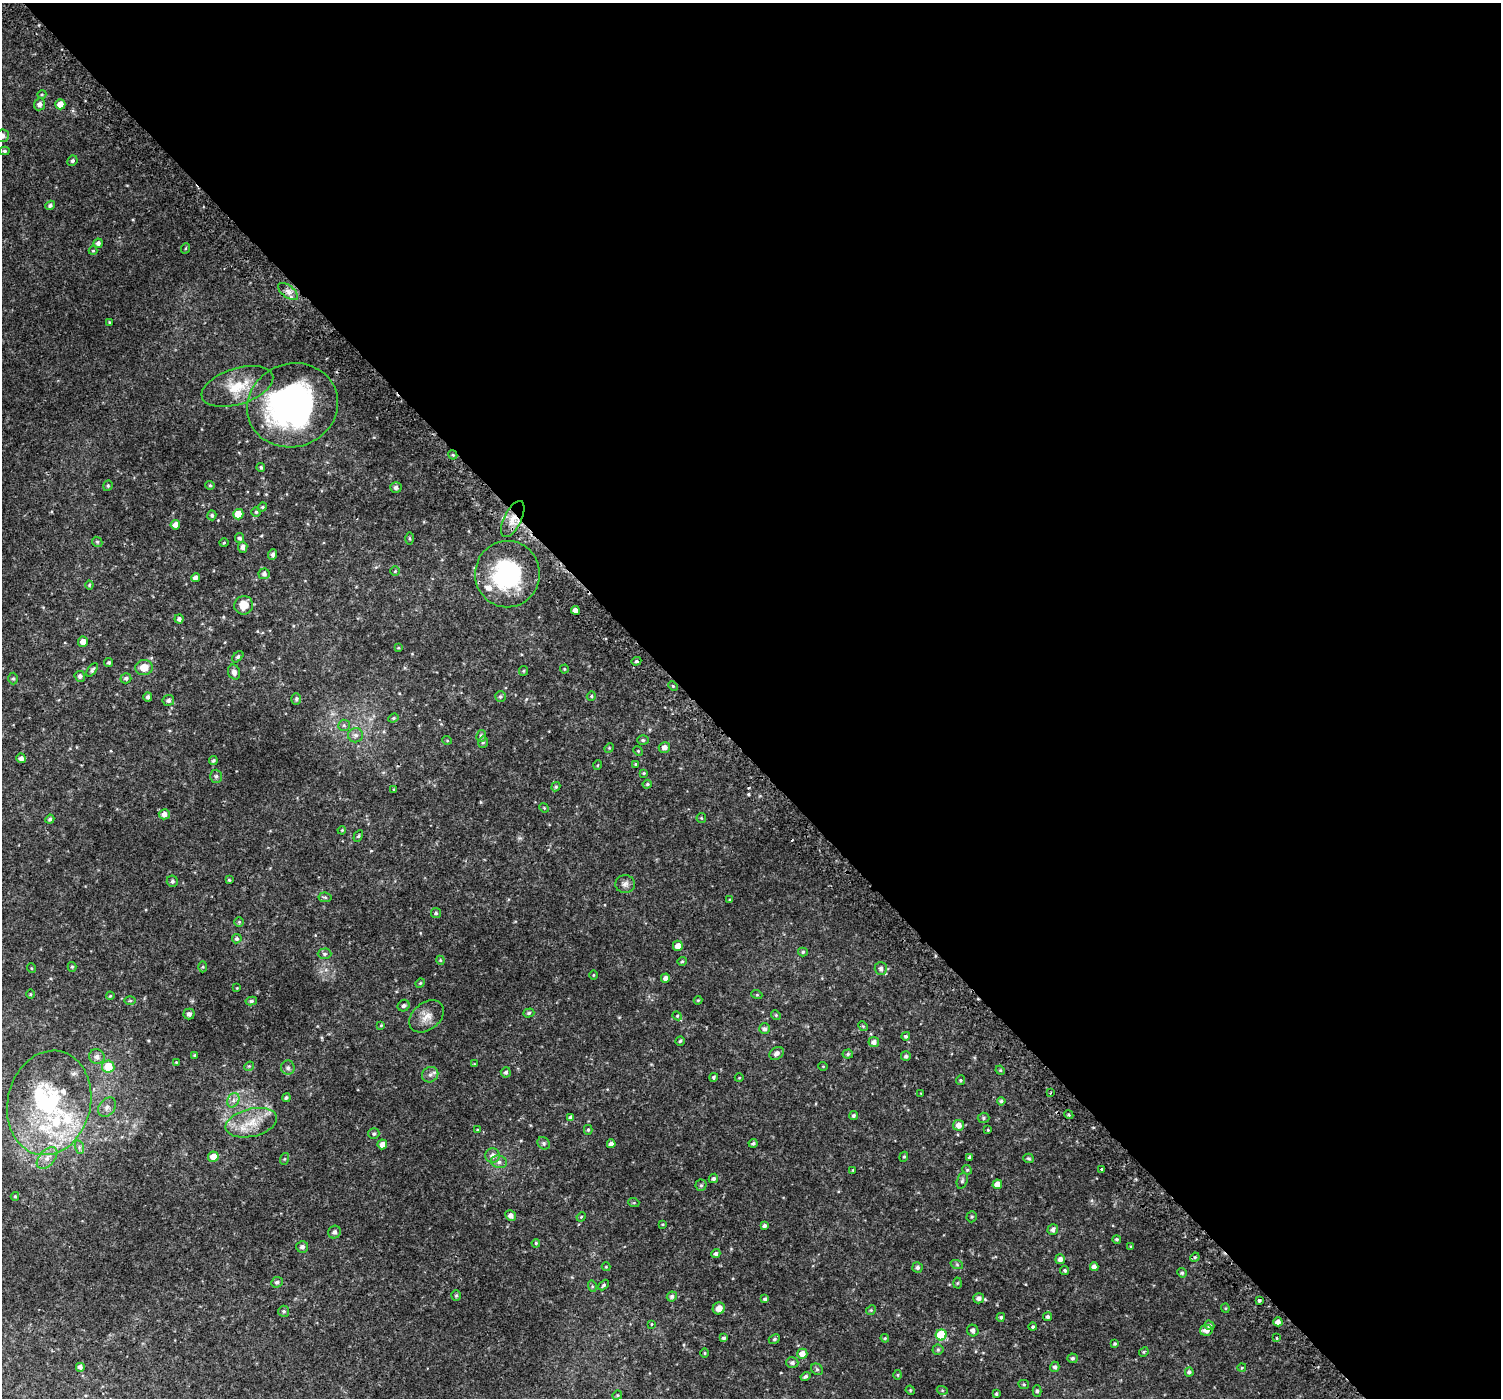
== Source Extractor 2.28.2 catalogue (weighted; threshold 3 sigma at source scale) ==
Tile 8 of 4 x 4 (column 4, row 2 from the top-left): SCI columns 4558-6056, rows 3004-4399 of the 6106 x 6071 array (HDU 1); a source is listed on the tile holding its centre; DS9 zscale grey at full resolution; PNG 1503 x 1400 px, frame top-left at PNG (2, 3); each listed source drawn as its Kron ellipse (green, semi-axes under 4 px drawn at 4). Shown black and unused: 54% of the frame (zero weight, under 2 of 3 exposures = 3% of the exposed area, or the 3 px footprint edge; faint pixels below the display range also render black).
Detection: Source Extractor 2.28.2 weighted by HDU 2 'WHT'; one run over the whole footprint, this tile lists its part. Background 0.0101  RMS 0.0049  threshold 0.0222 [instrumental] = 3 sigma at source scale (4.5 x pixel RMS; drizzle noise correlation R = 1.50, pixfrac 1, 0.0396/0.0396 arcsec/px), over >= 5 px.
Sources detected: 254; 1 inside a brighter object's white glare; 2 cosmic-ray / hot-pixel residue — neither listed nor drawn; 7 inside a brighter listed object's ellipse — not listed separately; the other 244 listed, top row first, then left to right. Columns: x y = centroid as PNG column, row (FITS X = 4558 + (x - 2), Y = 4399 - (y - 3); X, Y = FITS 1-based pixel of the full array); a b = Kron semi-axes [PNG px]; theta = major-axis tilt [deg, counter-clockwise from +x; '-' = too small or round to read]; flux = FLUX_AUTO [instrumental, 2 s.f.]
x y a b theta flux
42 94 4 3 - 0.38
39 104 6 5 - 1.8
60 104 5 5 - 4
2 136 7 6 - 2
5 151 5 4 - 0.74
72 161 5 5 - 0.98
50 205 5 4 - 1.1
98 243 5 4 - 1.4
186 248 5 3 - 0.49
93 251 4 4 - 0.42
288 291 12 6 -37 2.2
110 322 4 3 - 0.39
237 386 37 18 17 14
292 405 46 41 20 130
453 455 5 3 - 0.59
261 467 4 4 - 0.75
210 485 4 4 - 0.53
108 486 5 4 - 0.64
396 487 5 5 - 1.5
262 507 5 4 - 0.55
256 512 4 4 - 0.62
238 514 5 5 - 9.4
212 515 5 4 - 0.72
513 519 20 8 64 5.5
175 525 5 4 - 2.9
239 538 5 4 - 1.1
409 538 6 3 -89 0.51
97 542 5 4 - 0.74
224 543 4 3 - 0.37
243 547 6 4 79 1.6
273 555 5 4 - 1.3
395 571 4 4 - 0.48
264 574 5 5 - 1.3
507 574 33 32 - 45
195 578 4 4 - 1.7
89 585 4 4 - 0.51
244 605 9 9 - 6.7
575 610 4 4 - 2.5
179 619 4 4 - 1.4
83 642 5 5 - 3.1
398 648 4 3 - 0.44
238 657 7 4 45 0.83
636 661 5 4 - 0.63
109 663 4 4 - 0.71
144 668 9 7 7 5.3
564 669 4 4 - 0.44
92 670 8 4 52 1
523 671 5 4 - 0.54
234 672 8 6 -67 1.5
80 676 5 5 - 1.2
126 678 5 5 - 0.96
13 679 6 5 - 0.73
673 686 5 3 - 0.52
591 696 5 4 - 0.56
148 697 4 4 - 1.1
500 697 5 5 - 0.79
296 699 6 5 - 0.68
168 700 6 5 - 1.1
393 718 5 4 - 0.6
344 725 6 5 - 0.85
356 735 7 7 - 1.6
481 736 6 5 - 1
447 740 5 3 - 0.36
643 740 6 5 - 0.81
483 742 6 4 76 0.75
664 747 6 5 - 2.1
609 748 5 4 - 0.44
638 751 5 4 - 0.52
21 758 5 4 - 1.7
213 761 4 4 - 0.77
635 764 3 3 - 0.48
598 765 5 3 - 0.37
644 773 3 3 - 0.52
216 776 6 5 - 0.92
647 784 5 4 - 0.66
556 787 5 4 - 0.69
394 790 3 3 - 0.46
544 808 5 4 - 0.45
164 814 5 5 - 2.3
701 818 5 4 - 0.51
50 819 4 4 - 0.86
342 830 4 3 - 0.36
358 836 6 4 60 0.63
229 880 3 3 - 0.46
172 881 6 5 - 0.94
625 884 10 9 - 1.8
325 897 6 4 -8 0.76
730 900 4 2 - 0.39
436 913 5 5 - 0.69
239 922 5 5 - 0.52
237 939 5 4 - 0.95
678 946 5 5 - 3.1
803 952 5 4 - 0.77
325 954 7 5 2 0.89
440 960 4 3 - 0.42
682 961 4 4 - 0.5
72 967 5 4 - 0.6
203 967 5 3 - 0.48
31 968 5 3 - 0.39
881 968 6 6 - 1.6
593 975 5 3 - 0.38
665 978 4 4 - 1.9
420 983 5 4 - 0.48
237 988 4 4 - 0.34
30 994 5 3 - 0.39
757 995 5 3 - 0.45
110 996 4 4 - 0.45
698 1000 4 4 - 0.44
130 1001 6 4 0 0.58
251 1001 6 4 10 0.85
404 1006 6 5 - 1.1
529 1013 5 4 - 0.81
189 1014 5 5 - 1.2
776 1015 5 4 - 0.6
427 1016 19 13 39 5.2
677 1016 5 4 - 0.52
381 1025 4 4 - 0.45
863 1026 5 4 - 0.51
765 1029 5 5 - 1.1
906 1036 4 4 - 0.84
680 1041 5 4 - 0.66
874 1042 5 5 - 1.9
777 1053 8 6 37 1.6
848 1054 5 4 - 0.7
195 1055 3 3 - 0.51
906 1056 5 5 - 1.1
97 1057 8 7 - 2.2
176 1062 3 3 - 0.37
474 1064 4 4 - 0.37
249 1066 5 4 - 0.51
823 1066 4 3 - 0.32
108 1067 6 6 - 9.2
288 1068 7 7 - 1.3
1000 1070 5 4 - 0.44
506 1072 5 5 - 1.1
430 1075 8 7 - 1.7
714 1077 4 4 - 0.75
739 1078 4 3 - 0.37
960 1080 5 4 - 0.6
1050 1093 3 3 - 0.53
921 1094 4 2 - 0.31
286 1098 4 4 - 0.83
233 1100 7 5 63 1.6
1001 1101 4 4 - 0.7
49 1103 53 41 77 60
107 1107 10 8 52 2.2
1069 1115 4 3 - 0.56
853 1116 4 4 - 0.97
570 1117 4 3 - 1.3
983 1118 6 5 - 0.71
251 1123 26 14 13 10
959 1125 5 5 - 2.7
477 1130 4 2 - 0.35
588 1130 5 4 - 0.61
988 1130 3 3 - 0.39
374 1134 5 5 - 0.87
544 1143 7 5 -46 0.93
753 1143 4 4 - 0.9
382 1144 5 5 - 2.7
611 1144 4 4 - 1.7
79 1147 7 4 -73 0.95
493 1156 7 7 - 2.4
213 1157 5 5 - 4.8
904 1157 5 4 - 0.58
969 1157 3 3 - 0.81
47 1158 13 7 48 3.5
1029 1158 5 4 - 0.65
284 1159 6 4 70 0.51
499 1162 8 6 -12 1.6
1101 1169 3 3 - 1.4
853 1170 4 3 - 0.42
967 1170 5 4 - 0.56
713 1178 5 4 - 0.94
962 1181 8 5 71 0.92
997 1184 5 4 - 3.7
701 1185 5 5 - 0.82
15 1196 4 4 - 0.47
634 1203 5 3 - 0.44
511 1216 5 5 - 1.8
581 1217 5 4 - 0.46
972 1217 6 5 - 0.67
663 1224 4 3 - 0.42
764 1226 4 4 - 1.1
1053 1230 5 5 - 1.3
334 1232 6 6 - 1.5
1117 1239 4 4 - 0.63
536 1243 4 3 - 0.52
302 1247 6 5 - 1.6
1131 1247 4 3 - 0.54
716 1254 4 4 - 1.1
1195 1257 5 4 - 0.56
1060 1259 5 5 - 1.9
957 1265 6 4 -20 0.71
606 1267 4 4 - 0.45
917 1267 5 5 - 1.1
1094 1267 4 4 - 2
1065 1271 4 4 - 0.78
1182 1273 5 4 - 0.82
277 1282 6 5 - 1
957 1283 5 3 - 0.4
603 1285 6 4 46 0.71
592 1286 6 3 -73 0.51
456 1296 5 4 - 0.64
672 1297 5 5 - 1.1
979 1298 5 5 - 1.7
765 1299 4 4 - 0.82
1259 1300 3 3 - 3.3
719 1308 6 5 - 3.3
1225 1308 4 4 - 0.51
871 1310 5 4 - 0.59
284 1311 6 5 - 0.83
1001 1317 4 4 - 0.79
1048 1317 4 4 - 0.85
1278 1322 4 4 - 2.3
651 1324 4 2 - 0.31
1209 1325 5 4 - 0.95
1033 1327 4 4 - 0.66
1206 1330 6 5 - 2.7
973 1331 6 5 - 1.5
941 1335 5 5 - 23
724 1338 4 3 - 0.78
885 1338 4 4 - 0.51
1277 1338 3 2 - 1
774 1339 6 4 24 0.71
1115 1344 3 3 - 0.57
938 1350 5 5 - 0.72
1144 1352 5 4 - 0.52
705 1353 4 3 - 0.41
802 1354 5 5 - 3.9
1073 1358 5 5 - 0.96
792 1363 6 5 - 1.3
80 1367 5 5 - 1.6
1055 1367 5 4 - 1.2
1242 1367 4 3 - 0.35
817 1369 6 5 - 0.81
1189 1372 4 4 - 1.1
898 1375 5 3 - 0.42
805 1376 5 4 - 0.89
1024 1384 5 4 - 0.59
910 1390 5 3 - 0.42
942 1390 5 3 - 0.5
1037 1391 5 4 - 0.83
996 1394 4 3 - 0.73
617 1395 5 4 - 0.58
Overlapping masked pixels (flux is a lower limit): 2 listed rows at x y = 453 455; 513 519
Isophote crosses this tile's border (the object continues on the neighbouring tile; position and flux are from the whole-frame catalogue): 1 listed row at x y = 2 136